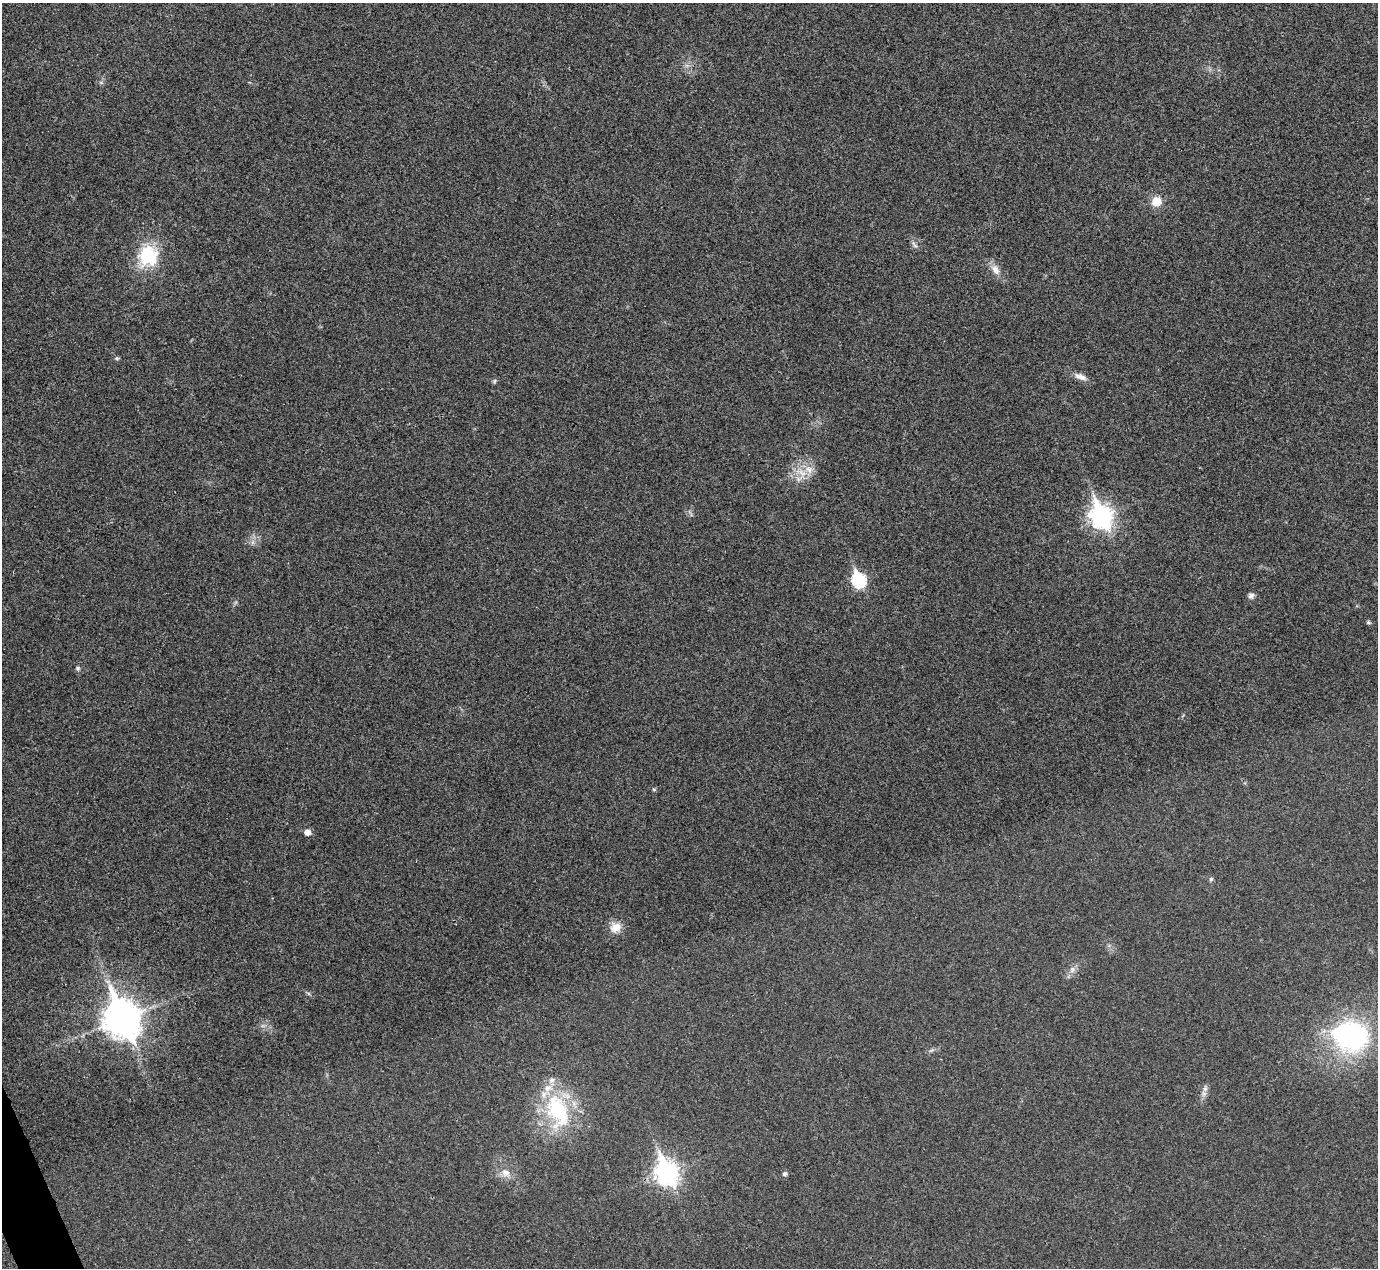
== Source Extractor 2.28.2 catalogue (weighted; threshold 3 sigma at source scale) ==
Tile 7 of 4 x 4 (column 3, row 2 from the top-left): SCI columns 2758-4133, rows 2688-3953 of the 5517 x 5505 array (HDU 1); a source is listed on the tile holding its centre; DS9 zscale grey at full resolution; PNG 1380 x 1270 px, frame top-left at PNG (2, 3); no overlay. Shown black and unused: <1% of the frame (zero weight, under 3 of 4 exposures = <1% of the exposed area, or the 3 px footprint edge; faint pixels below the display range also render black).
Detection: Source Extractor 2.28.2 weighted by HDU 2 'WHT'; one run over the whole footprint, this tile lists its part. Background 0.0197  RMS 0.0059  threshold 0.0265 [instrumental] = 3 sigma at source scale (4.5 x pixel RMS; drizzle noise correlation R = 1.50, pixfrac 1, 0.05/0.05 arcsec/px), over >= 5 px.
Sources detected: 31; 3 inside a brighter listed object's ellipse — not listed separately; the other 28 listed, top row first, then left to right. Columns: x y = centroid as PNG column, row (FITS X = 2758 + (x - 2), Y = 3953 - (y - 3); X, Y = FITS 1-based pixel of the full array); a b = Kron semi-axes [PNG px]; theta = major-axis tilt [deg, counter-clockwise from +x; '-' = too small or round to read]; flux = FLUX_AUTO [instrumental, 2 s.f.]
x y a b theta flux
101 82 6 4 -2 1.1
1156 201 11 10 - 8.7
914 245 11 5 -49 1.8
148 256 30 26 78 31
995 270 17 10 -54 5.4
117 358 6 5 - 0.93
1080 377 18 8 -19 4.2
494 381 7 5 69 1
801 473 21 10 -34 8.6
1101 516 11 8 -66 360
252 542 7 5 89 1.7
859 580 8 7 - 82
1251 596 7 7 - 2.3
1368 622 6 5 - 0.93
78 668 6 5 - 1.1
654 789 5 4 - 0.86
307 832 6 5 - 4.5
1211 879 6 5 - 0.96
616 927 14 12 27 7
1072 970 10 7 59 2.9
308 993 6 4 -19 0.9
122 1019 14 11 -66 1400
1350 1036 48 38 -13 100
1205 1089 8 6 70 2.1
558 1111 49 28 -68 54
505 1173 13 11 -32 5.4
666 1173 11 8 -66 390
784 1174 7 5 45 1.3